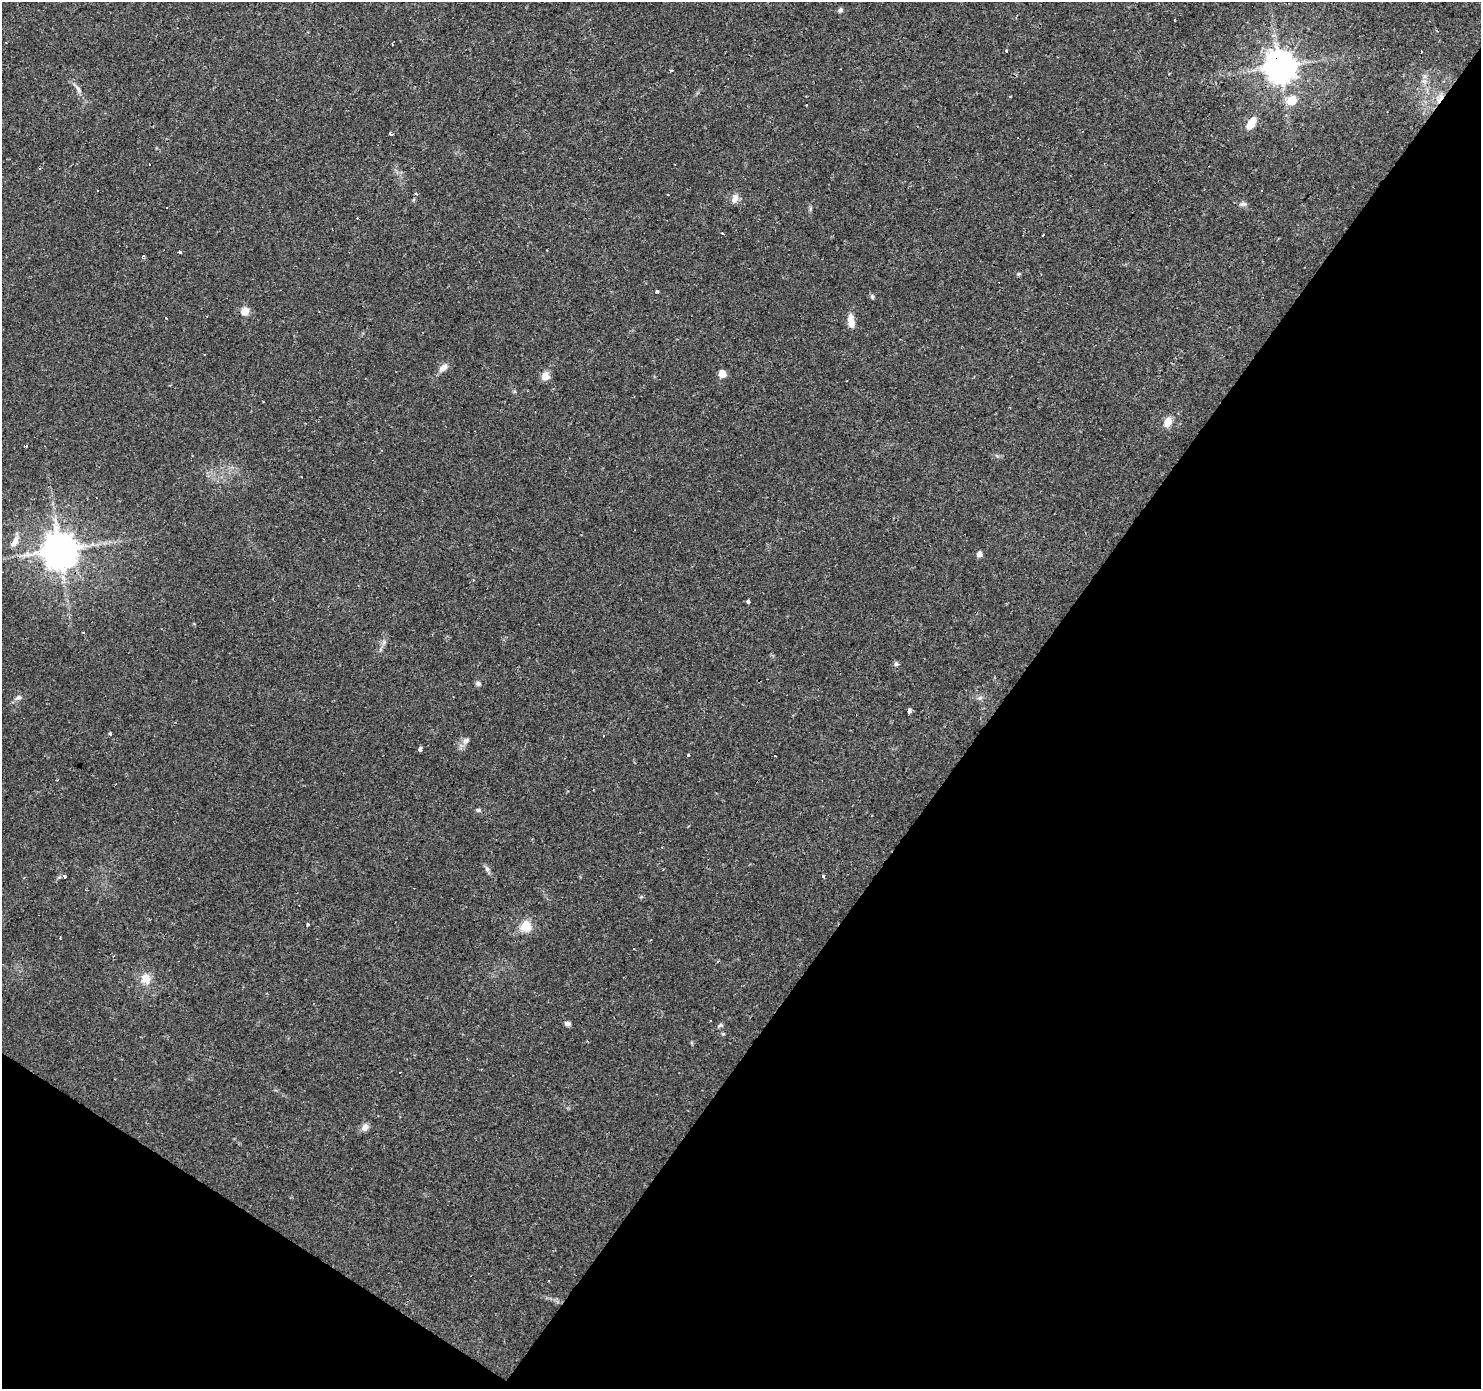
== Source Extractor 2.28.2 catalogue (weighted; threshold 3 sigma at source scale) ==
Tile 15 of 4 x 4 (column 3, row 4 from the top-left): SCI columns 2960-4438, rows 181-1567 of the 5920 x 5977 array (HDU 1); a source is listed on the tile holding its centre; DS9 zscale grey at full resolution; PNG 1483 x 1391 px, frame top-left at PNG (2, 2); no overlay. Shown black and unused: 36% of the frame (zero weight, under 2 of 3 exposures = <1% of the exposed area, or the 3 px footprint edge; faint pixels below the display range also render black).
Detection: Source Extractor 2.28.2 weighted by HDU 2 'WHT'; one run over the whole footprint, this tile lists its part. Background 0.0427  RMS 0.0037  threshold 0.0167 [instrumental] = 3 sigma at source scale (4.5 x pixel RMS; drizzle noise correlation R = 1.50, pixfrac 1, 0.0396/0.0396 arcsec/px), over >= 5 px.
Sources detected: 67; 12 cosmic-ray / hot-pixel residue — not listed; the other 55 listed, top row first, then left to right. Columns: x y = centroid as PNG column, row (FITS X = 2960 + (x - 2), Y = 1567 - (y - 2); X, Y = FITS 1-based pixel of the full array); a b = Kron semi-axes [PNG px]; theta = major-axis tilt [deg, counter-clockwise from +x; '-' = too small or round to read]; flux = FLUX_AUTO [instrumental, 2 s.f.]
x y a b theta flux
840 10 5 5 - 1.1
1006 51 3 3 - 0.51
1280 66 9 9 - 710
671 71 3 3 - 3.5
78 89 20 5 -53 2.1
1292 101 7 6 - 11
1251 123 14 7 55 5.7
390 134 3 3 - 2.3
97 190 3 2 - 0.26
1261 191 3 2 - 0.31
416 193 4 2 - 0.61
735 198 10 8 65 2.3
1243 204 9 5 14 1
166 207 3 3 - 2
722 233 3 3 - 0.93
1043 235 3 2 - 0.52
180 252 4 3 - 0.58
1018 274 5 4 - 0.45
657 291 4 3 - 1.1
872 297 6 5 - 0.65
244 311 9 8 - 3.8
166 318 3 2 - 0.64
851 322 16 7 -84 3.8
204 354 3 2 - 0.41
443 367 13 7 44 2.4
722 374 5 5 - 6.7
545 376 9 8 - 3.2
1168 422 7 6 - 6.2
15 541 17 7 64 3
60 550 10 10 - 1000
979 554 5 5 - 2.4
748 601 3 3 - 1.2
83 632 3 2 - 0.61
384 642 7 4 72 0.86
896 664 6 5 - 0.77
478 683 7 6 - 0.86
18 697 8 6 30 1.2
980 698 8 6 21 0.98
909 711 4 3 - 2.5
110 733 4 3 - 0.48
466 740 9 7 23 1.3
420 749 3 3 - 6
688 755 3 3 - 1
478 810 6 5 - 0.67
487 869 9 6 -54 1.1
823 876 3 3 - 1
64 877 7 4 -49 0.75
308 924 3 3 - 0.5
526 926 13 12 - 5.6
651 940 3 2 - 0.56
146 979 13 12 - 4.4
710 1020 2 2 - 0.32
567 1024 7 5 -1 1.1
720 1025 7 5 21 0.69
365 1127 10 8 53 2.1
Overlapping masked pixels (flux is a lower limit): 2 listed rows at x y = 1280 66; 60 550